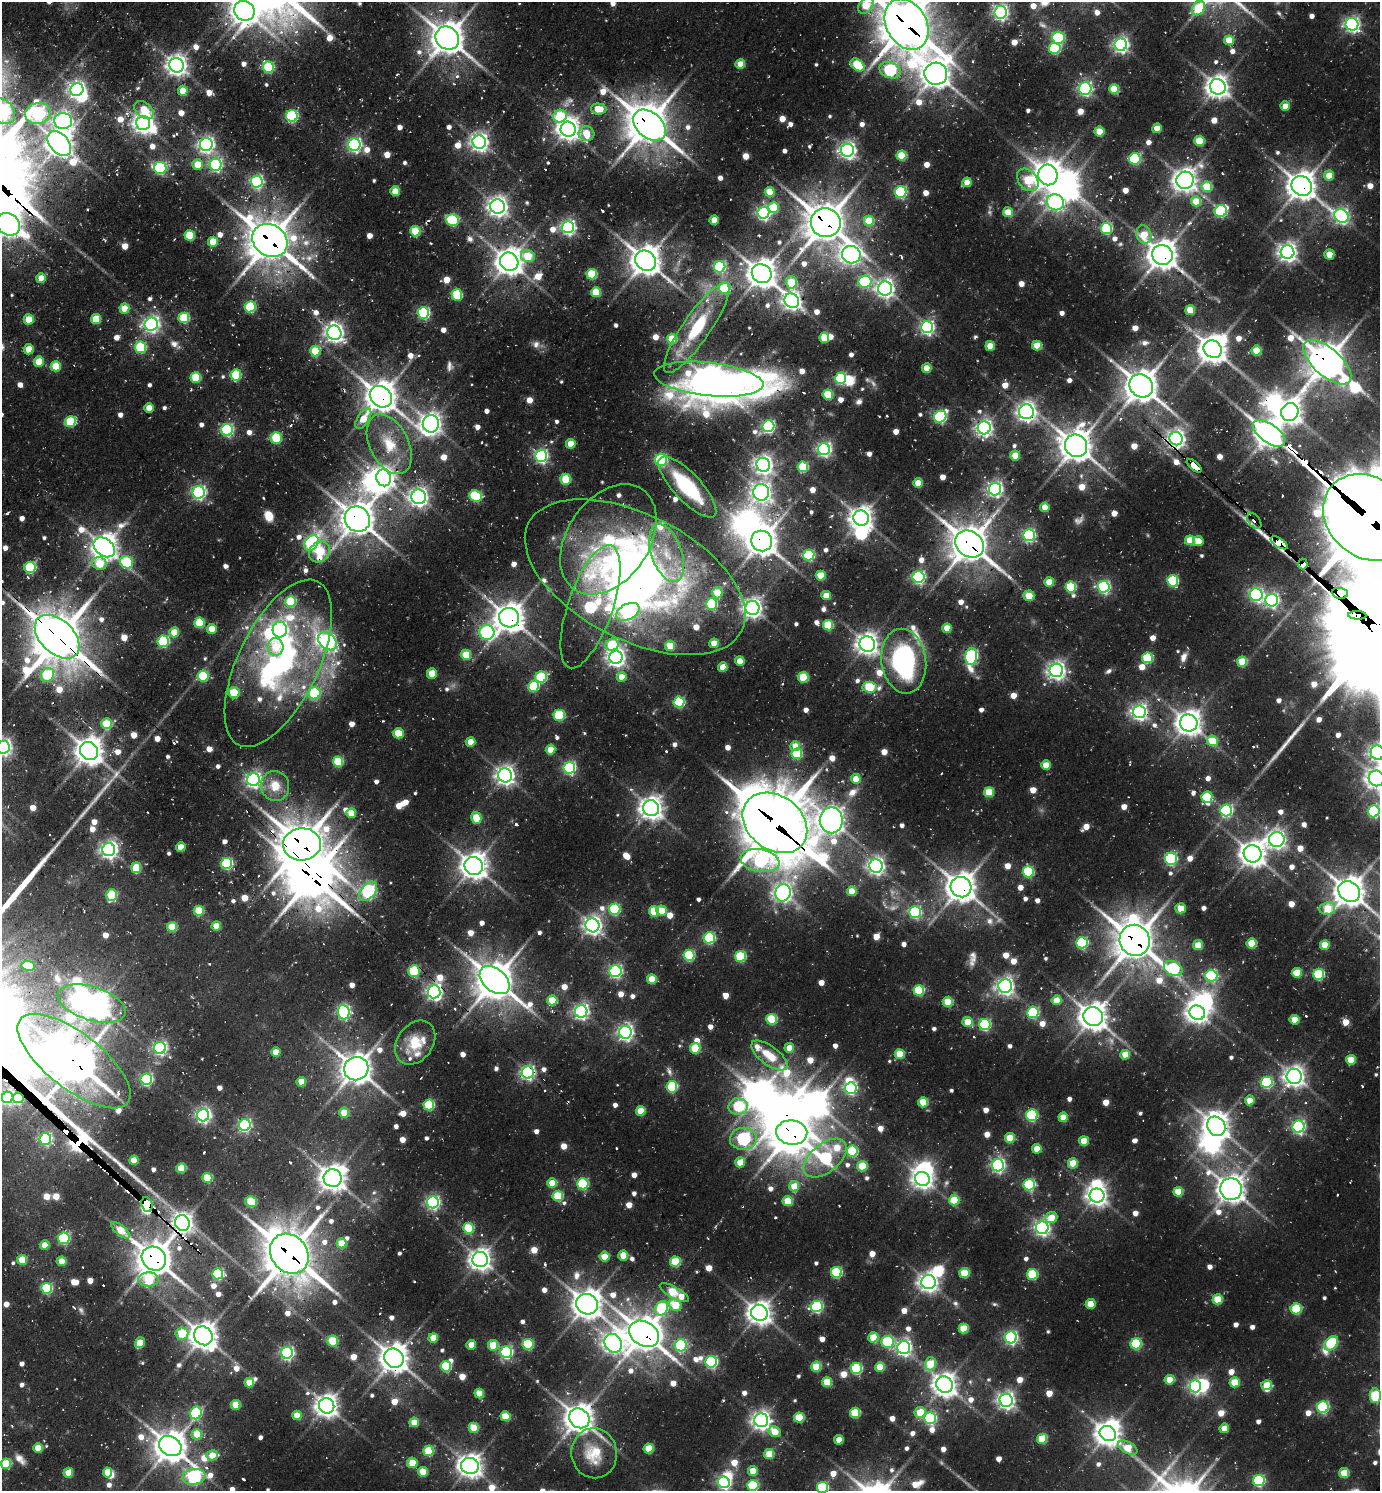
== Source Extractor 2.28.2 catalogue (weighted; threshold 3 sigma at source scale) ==
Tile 11 of 4 x 4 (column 3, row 3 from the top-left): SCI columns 3056-4433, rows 1522-3010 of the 5997 x 5989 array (HDU 1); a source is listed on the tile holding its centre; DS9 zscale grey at full resolution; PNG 1382 x 1493 px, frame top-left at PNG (2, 2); each listed source drawn as its Kron ellipse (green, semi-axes under 4 px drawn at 4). Shown black and unused: <1% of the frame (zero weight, under 2 of 3 exposures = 3% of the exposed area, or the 3 px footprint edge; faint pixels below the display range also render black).
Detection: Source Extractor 2.28.2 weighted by HDU 2 'WHT'; one run over the whole footprint, this tile lists its part. Background 0.107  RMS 0.0097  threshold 0.0438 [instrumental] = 3 sigma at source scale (4.5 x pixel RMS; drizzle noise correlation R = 1.50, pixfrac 1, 0.05/0.05 arcsec/px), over >= 5 px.
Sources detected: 1027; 11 too faint to see at this stretch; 35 inside a brighter object's white glare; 21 cosmic-ray / hot-pixel residue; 3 long thin detections or spike segments (spike, bleed or trail) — neither listed nor drawn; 14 inside a brighter listed object's ellipse — not listed separately; of the other 943, all 500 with FLUX_AUTO >= 20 (the completeness limit of this list) listed and drawn (443 fainter detections not listed), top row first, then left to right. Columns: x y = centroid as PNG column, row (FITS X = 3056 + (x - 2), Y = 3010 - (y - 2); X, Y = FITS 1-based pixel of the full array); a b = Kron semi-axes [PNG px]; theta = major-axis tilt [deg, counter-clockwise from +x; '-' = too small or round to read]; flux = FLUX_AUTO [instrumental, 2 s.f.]
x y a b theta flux
866 5 9 6 50 45
1198 8 8 6 59 61
244 11 10 9 - 1200
1001 12 6 6 - 360
907 24 27 20 -61 3700
1352 24 6 6 - 350
447 38 12 11 - 1900
1058 38 6 6 - 120
1229 40 5 5 - 31
1121 45 6 6 - 380
1055 48 5 5 - 100
740 64 5 4 - 24
177 65 7 7 - 750
857 65 8 5 -40 60
268 67 6 5 - 97
890 70 11 7 -22 150
936 74 11 11 - 1500
1218 87 8 7 - 910
1085 89 6 6 - 250
1114 89 5 5 - 43
77 90 7 6 - 420
183 91 5 5 - 23
1285 106 5 4 - 20
599 109 8 5 -3 28
144 110 11 7 -39 27
2 111 14 11 -47 390
38 113 13 10 14 260
292 116 6 6 - 120
560 116 7 6 - 65
63 121 9 8 - 470
143 123 7 7 - 740
649 125 19 12 -41 3500
1157 128 5 4 - 23
568 129 8 7 - 970
1099 131 5 5 - 33
586 134 8 7 - 29
1199 141 5 5 - 41
479 142 7 6 - 560
59 143 14 9 -49 1300
206 145 6 6 - 410
354 145 6 6 - 280
847 150 6 6 - 450
902 156 5 5 - 54
1135 159 6 5 - 120
197 164 5 5 - 22
216 165 6 6 - 210
160 168 6 6 - 170
1048 175 10 9 - 1300
1329 175 5 5 - 21
1028 180 12 9 -49 50
1185 180 9 8 - 940
257 181 6 6 - 230
967 182 5 4 - 23
1302 186 10 9 - 1400
1207 187 5 5 - 47
395 191 5 5 - 27
770 192 5 5 - 39
901 192 6 5 - 150
1196 201 5 5 - 32
1055 202 8 8 - 280
498 206 7 7 - 730
774 207 5 5 - 44
1221 211 6 6 - 130
1008 212 5 5 - 29
763 213 6 6 - 270
1341 216 7 6 - 340
452 220 6 5 - 97
714 220 4 4 - 20
869 221 5 5 - 42
826 223 15 14 - 2700
8 224 13 10 -32 1100
568 227 6 6 - 320
1106 229 5 5 - 110
415 231 5 5 - 44
190 235 5 5 - 54
1144 235 9 7 -71 28
270 241 18 15 -34 2900
213 242 5 5 - 35
1287 252 7 7 - 590
1329 254 5 5 - 20
851 255 9 8 - 530
1162 255 10 10 - 1600
528 256 7 6 - 37
646 261 11 9 -40 1700
509 262 10 8 -44 1400
720 267 6 5 - 150
592 274 5 5 - 57
762 274 10 9 - 1600
41 278 5 5 - 22
791 282 6 5 - 47
865 282 6 6 - 130
725 288 6 5 - 76
885 288 7 7 - 540
596 292 5 5 - 43
457 295 6 5 - 75
792 301 8 7 - 550
250 307 5 5 - 87
124 309 5 5 - 26
1190 310 5 5 - 24
423 313 5 5 - 150
184 318 5 5 - 97
29 319 5 5 - 29
96 319 5 5 - 43
151 324 7 6 - 390
927 327 6 6 - 270
697 328 54 13 55 73
334 333 7 7 - 570
824 338 5 5 - 39
672 339 5 5 - 42
1037 345 5 5 - 28
990 346 5 4 - 23
140 347 5 5 - 95
29 349 5 5 - 23
1213 349 9 8 - 1400
315 351 5 5 - 43
1257 351 5 5 - 40
39 362 5 5 - 30
1327 362 29 14 -42 2300
56 366 5 5 - 41
927 368 5 5 - 25
236 375 5 5 - 65
196 377 5 5 - 55
840 378 5 5 - 120
709 379 55 16 -6 1500
1141 386 12 11 - 1900
828 395 5 5 - 56
381 397 12 10 -42 1700
149 408 5 5 - 20
1026 412 7 7 - 550
1290 412 9 8 - 1000
940 417 6 6 - 170
363 419 11 6 56 21
70 422 5 5 - 68
431 424 9 8 - 820
768 426 6 6 - 190
984 428 6 6 - 430
227 430 6 6 - 170
1269 433 19 9 -36 1300
276 438 5 5 - 74
1176 439 7 6 - 550
389 444 32 19 -63 39
571 444 5 5 - 23
1076 446 11 11 - 1700
824 449 6 6 - 300
1015 455 5 5 - 22
541 456 6 6 - 230
661 460 6 6 - 98
763 465 7 6 - 590
1194 466 9 4 -41 390
803 467 5 5 - 61
384 478 8 7 - 650
566 479 5 5 - 43
918 483 4 4 - 25
687 487 39 13 -47 86
995 489 6 6 - 370
199 492 6 6 - 260
761 492 8 8 - 570
476 496 6 5 - 96
419 497 7 7 - 530
1045 507 4 4 - 21
1368 517 48 39 -41 11000
861 518 8 7 - 900
357 519 13 12 - 2000
1254 521 9 5 -52 62
1029 535 6 6 - 220
608 539 60 41 56 170
1190 540 5 5 - 36
762 541 11 10 - 1700
1198 541 5 5 - 22
311 543 8 6 52 210
1279 543 9 4 -32 850
969 544 15 12 -38 2400
104 547 12 8 -38 1300
320 552 11 9 44 55
667 553 30 15 -71 41
809 555 5 5 - 120
126 562 7 6 - 79
99 564 7 6 - 38
1303 564 5 4 - 740
30 567 5 5 - 110
821 576 5 5 - 37
635 577 119 62 -27 620
919 577 6 6 - 220
1173 581 5 5 - 100
1049 582 5 5 - 27
1071 587 5 5 - 80
1104 587 6 6 - 210
717 593 6 5 - 30
1340 593 8 5 -6 910
1256 595 6 6 - 240
826 596 5 4 - 23
1029 596 5 5 - 29
1272 600 6 6 - 300
291 602 5 5 - 69
711 604 5 5 - 89
590 607 64 22 71 190
752 608 7 7 - 610
628 612 12 8 26 210
1357 615 9 3 -2 950
509 618 10 9 - 1500
199 623 5 5 - 61
828 625 5 5 - 55
947 628 5 4 - 24
212 629 5 5 - 24
280 630 8 7 - 360
174 632 5 5 - 28
487 632 7 7 - 210
57 637 26 16 -43 7200
163 641 6 5 - 120
327 641 10 7 -42 390
714 643 5 4 - 23
867 644 8 7 - 800
612 645 6 6 - 67
670 646 5 5 - 22
276 647 9 7 -85 29
466 655 5 5 - 41
971 656 8 6 84 200
616 657 6 6 - 550
1147 658 5 5 - 75
740 661 4 4 - 24
904 661 32 22 -82 200
1242 662 5 5 - 40
278 663 91 40 64 310
723 667 5 4 - 25
1056 670 7 6 - 530
432 673 5 5 - 31
47 675 7 6 - 62
203 676 5 5 - 75
541 677 6 5 - 95
622 677 5 4 - 20
803 677 5 5 - 54
533 686 6 5 - 76
870 687 7 5 -5 69
234 693 5 5 - 48
314 693 6 6 - 81
679 702 5 5 - 100
1139 712 6 6 - 440
559 715 5 5 - 81
1189 723 9 8 - 1100
107 724 5 5 - 46
398 733 6 5 - 39
1212 741 5 5 - 35
471 742 5 5 - 20
795 746 5 5 - 23
3 747 6 6 - 410
551 749 5 5 - 25
89 751 9 8 - 1400
1377 753 7 7 - 450
797 754 5 5 - 69
338 762 5 5 - 67
1046 765 5 4 - 25
569 768 6 6 - 200
505 775 7 7 - 610
1377 778 8 7 - 770
856 779 5 5 - 20
253 780 6 6 - 370
275 786 15 14 - 23
989 792 5 5 - 43
1207 797 6 5 - 68
651 808 8 8 - 930
1226 810 6 6 - 180
1374 811 6 6 - 150
351 813 5 5 - 29
476 818 6 5 - 41
831 820 13 11 90 1100
775 823 35 27 -38 5400
1277 839 8 7 - 540
302 844 19 16 3 3100
181 847 5 4 - 23
109 850 6 6 - 490
1253 854 9 8 - 1200
1171 859 6 6 - 140
760 861 20 11 -11 160
227 863 5 5 - 130
474 866 9 9 - 1200
876 866 7 6 - 440
136 868 5 5 - 41
1028 872 5 5 - 94
961 887 11 10 - 1600
368 891 11 7 49 230
852 891 5 5 - 25
1349 891 11 9 -39 1700
783 893 9 7 78 530
112 895 6 5 - 69
1181 908 5 5 - 27
615 909 6 5 - 94
1327 909 8 6 7 32
199 911 5 5 - 50
654 911 5 5 - 47
661 911 5 5 - 25
915 912 6 6 - 180
592 925 7 7 - 580
216 926 5 4 - 22
172 927 5 5 - 47
709 938 6 5 - 130
1135 940 16 15 - 2700
1082 943 6 5 - 140
1252 943 5 5 - 44
1198 945 5 5 - 25
1325 945 5 4 - 27
689 955 5 5 - 110
740 956 5 5 - 82
28 966 7 5 -9 33
1173 968 10 7 -27 110
414 971 6 5 - 87
615 971 6 6 - 230
1297 973 5 5 - 32
1319 974 5 5 - 100
1211 976 6 6 - 150
652 979 5 5 - 33
495 980 17 11 -40 3200
1005 986 7 6 - 470
919 990 5 5 - 84
434 992 6 6 - 400
552 1000 5 5 - 38
1056 1000 5 5 - 26
948 1002 5 5 - 42
92 1003 35 16 -17 1700
581 1011 6 6 - 370
344 1012 7 6 - 220
1033 1012 6 5 - 130
1197 1013 8 7 - 710
1093 1017 10 9 - 1300
772 1019 5 5 - 72
1295 1020 5 5 - 28
968 1022 5 5 - 29
985 1025 6 5 - 130
625 1032 6 6 - 400
415 1043 24 18 53 31
160 1048 6 6 - 250
695 1048 5 5 - 48
789 1048 5 4 - 21
276 1052 5 4 - 23
900 1054 5 5 - 30
1125 1055 5 5 - 27
769 1056 21 9 -37 28
1351 1060 5 5 - 31
74 1061 68 28 -38 3400
356 1069 12 11 - 1700
528 1072 6 6 - 280
1294 1076 7 7 - 740
146 1079 6 5 - 170
301 1082 5 4 - 25
1267 1082 6 5 - 120
672 1087 6 5 - 86
851 1088 6 5 - 190
8 1097 6 5 - 160
18 1098 5 5 - 62
1250 1100 5 5 - 22
923 1102 5 5 - 40
429 1105 5 5 - 87
738 1106 10 8 3 79
641 1111 5 5 - 31
344 1113 5 5 - 29
203 1115 6 6 - 350
1032 1115 6 6 - 110
1063 1117 4 4 - 23
245 1125 6 5 - 190
1216 1126 10 8 -57 1200
1299 1127 6 6 - 240
792 1132 15 12 -7 2600
1010 1138 5 5 - 34
45 1139 6 6 - 130
743 1139 13 11 5 230
1084 1141 5 4 - 29
1037 1149 5 4 - 23
852 1151 5 5 - 80
825 1158 25 14 39 160
134 1160 5 4 - 23
740 1162 5 5 - 22
1073 1163 5 5 - 33
998 1165 6 6 - 270
862 1166 5 5 - 46
181 1168 5 5 - 34
207 1178 5 5 - 49
333 1178 9 9 - 1200
923 1179 7 6 - 670
552 1183 5 4 - 25
583 1184 5 5 - 100
1029 1185 6 5 - 140
794 1186 5 5 - 23
1231 1189 11 11 - 1400
1178 1192 5 5 - 38
1097 1195 7 7 - 730
558 1196 5 5 - 62
954 1200 5 5 - 43
788 1201 5 5 - 35
251 1202 6 5 - 54
433 1202 6 6 - 250
147 1205 7 5 -71 1400
1051 1218 6 5 - 23
182 1223 8 7 - 620
469 1228 5 5 - 62
1042 1228 6 6 - 370
120 1230 11 5 -40 31
64 1238 6 5 - 110
341 1243 5 5 - 30
45 1245 5 4 - 20
289 1254 21 18 -52 3500
623 1256 5 5 - 25
604 1257 5 5 - 30
154 1259 13 11 -38 2100
480 1259 8 7 - 770
22 1260 5 5 - 35
62 1261 5 5 - 24
675 1262 5 5 - 60
836 1272 5 5 - 96
964 1273 5 5 - 40
217 1274 5 5 - 130
1032 1274 5 5 - 75
148 1279 10 7 2 54
928 1282 7 7 - 660
47 1288 5 5 - 100
674 1293 16 5 -29 55
1218 1299 5 5 - 41
587 1304 11 10 - 1400
1091 1304 5 5 - 28
675 1305 6 5 - 37
817 1306 6 5 - 160
662 1308 7 6 - 82
1296 1309 5 5 - 64
759 1313 8 8 - 980
964 1329 5 5 - 37
182 1333 6 6 - 48
644 1334 16 12 -29 2200
203 1336 10 9 - 1300
873 1337 5 5 - 37
1011 1337 6 6 - 250
433 1338 5 5 - 25
333 1341 5 5 - 45
887 1342 6 6 - 89
140 1343 5 5 - 20
613 1343 10 8 -56 650
1331 1343 8 5 49 110
528 1344 5 5 - 94
1136 1344 5 5 - 93
471 1345 5 4 - 21
493 1345 5 5 - 39
681 1345 6 6 - 120
904 1348 6 6 - 380
506 1352 6 6 - 160
287 1353 6 6 - 250
394 1358 10 9 - 1500
711 1362 6 6 - 170
930 1364 6 5 - 38
446 1366 5 5 - 77
816 1367 5 5 - 42
880 1367 5 5 - 33
856 1368 5 5 - 100
1170 1380 5 5 - 29
827 1382 5 5 - 38
1235 1382 5 5 - 33
249 1383 5 5 - 24
945 1385 8 8 - 980
1267 1385 5 5 - 22
1195 1386 6 5 - 270
479 1394 5 5 - 28
1375 1396 7 5 90 74
1006 1400 6 6 - 500
235 1405 5 5 - 33
327 1406 8 7 - 940
1323 1407 6 5 - 140
920 1412 5 5 - 35
196 1413 6 5 - 110
855 1413 5 5 - 56
297 1415 5 4 - 21
505 1416 5 5 - 34
579 1418 11 9 -40 1500
799 1418 5 5 - 52
930 1418 6 6 - 170
761 1420 7 7 - 600
414 1422 5 5 - 24
474 1428 5 5 - 38
1224 1428 5 4 - 24
775 1432 6 5 - 26
1108 1433 8 7 - 1100
197 1434 5 5 - 34
1042 1439 5 5 - 46
839 1440 4 4 - 20
170 1446 12 9 -32 2000
38 1448 5 5 - 28
649 1448 5 5 - 39
1128 1448 10 6 -28 29
428 1451 5 5 - 59
594 1453 25 23 -82 42
769 1454 5 5 - 34
212 1455 6 5 - 20
412 1463 5 5 - 27
6 1464 5 5 - 52
470 1466 9 8 - 970
753 1471 5 5 - 25
108 1472 5 4 - 28
423 1472 5 5 - 30
68 1473 5 4 - 27
1344 1473 5 5 - 33
194 1477 12 7 9 220
1259 1480 6 5 - 150
724 1482 6 5 - 240
753 1485 5 5 - 110
822 1488 5 5 - 110
Overlapping masked pixels (flux is a lower limit): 59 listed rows (the first 20) at x y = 1001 12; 907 24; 447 38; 1121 45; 890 70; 144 110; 649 125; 1302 186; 826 223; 8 224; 270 241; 1162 255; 646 261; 1327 362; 709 379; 1141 386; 381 397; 1269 433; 1176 439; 1194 466
Isophote crosses this tile's border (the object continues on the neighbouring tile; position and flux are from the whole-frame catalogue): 17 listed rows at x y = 866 5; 1198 8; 244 11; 907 24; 2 111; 8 224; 1368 517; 3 747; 1377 753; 1377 778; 1374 811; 1349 891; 92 1003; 8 1097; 1375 1396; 753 1485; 822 1488